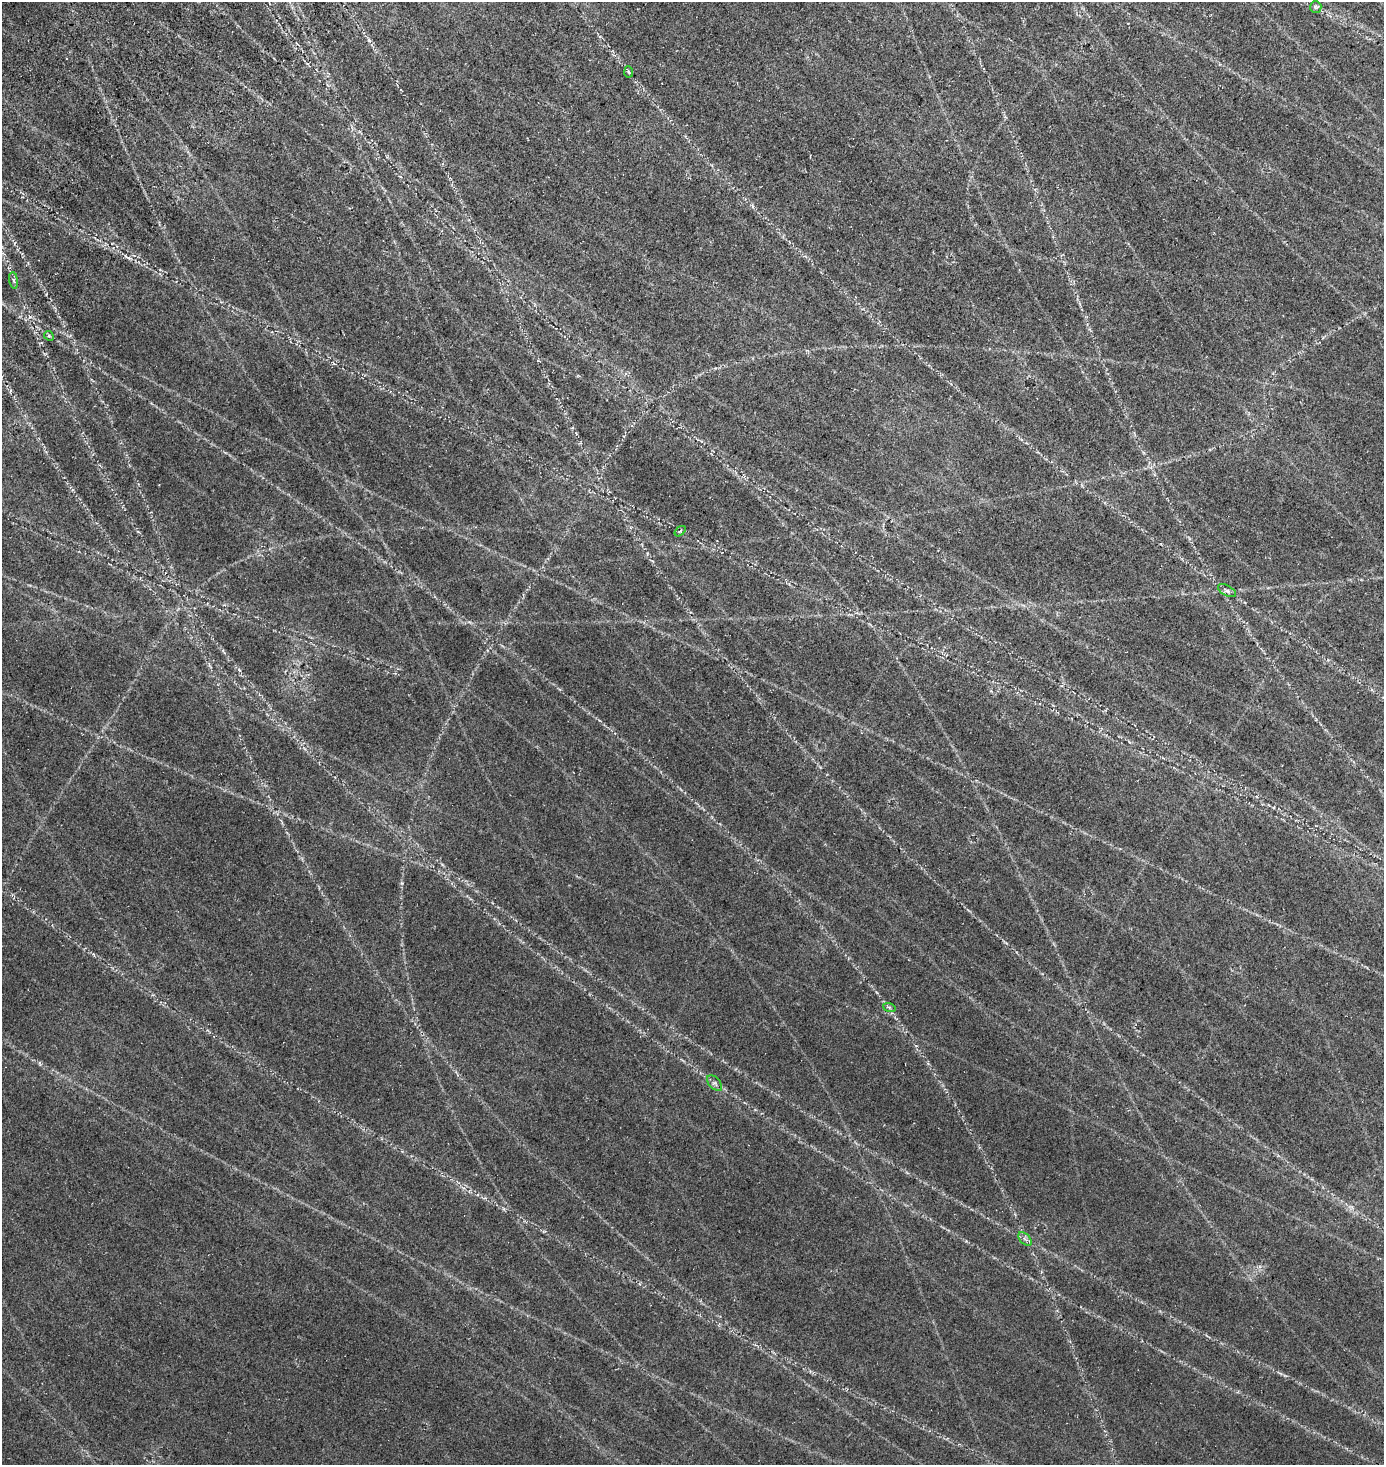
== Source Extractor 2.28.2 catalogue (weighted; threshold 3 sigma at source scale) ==
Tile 11 of 4 x 4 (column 3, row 3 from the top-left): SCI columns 3044-4425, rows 1713-3175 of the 6331 x 6330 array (HDU 1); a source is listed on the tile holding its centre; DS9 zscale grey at full resolution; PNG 1386 x 1467 px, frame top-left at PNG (2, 2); each listed source drawn as its Kron ellipse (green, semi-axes under 4 px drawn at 4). Shown black and unused: <1% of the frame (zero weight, under 3 of 5 exposures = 11% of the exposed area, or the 3 px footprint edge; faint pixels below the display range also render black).
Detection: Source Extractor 2.28.2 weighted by HDU 2 'WHT'; one run over the whole footprint, this tile lists its part. Background 0.14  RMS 0.026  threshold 0.115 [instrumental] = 3 sigma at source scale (4.5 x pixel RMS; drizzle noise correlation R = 1.50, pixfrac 1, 0.05/0.05 arcsec/px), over >= 5 px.
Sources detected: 9; all 9 listed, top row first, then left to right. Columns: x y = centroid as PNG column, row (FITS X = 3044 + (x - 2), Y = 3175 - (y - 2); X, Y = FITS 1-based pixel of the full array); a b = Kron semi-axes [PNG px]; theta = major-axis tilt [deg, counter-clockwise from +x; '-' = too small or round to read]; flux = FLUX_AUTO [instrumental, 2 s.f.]
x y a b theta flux
1316 7 6 5 - 3.7
629 72 5 3 - 2.6
14 280 8 4 -81 4.6
49 336 5 4 - 3.3
680 531 6 3 37 2.4
1227 591 10 5 -29 6.5
889 1007 6 4 -19 3.4
715 1083 9 5 -49 6
1025 1239 8 4 -44 5.8